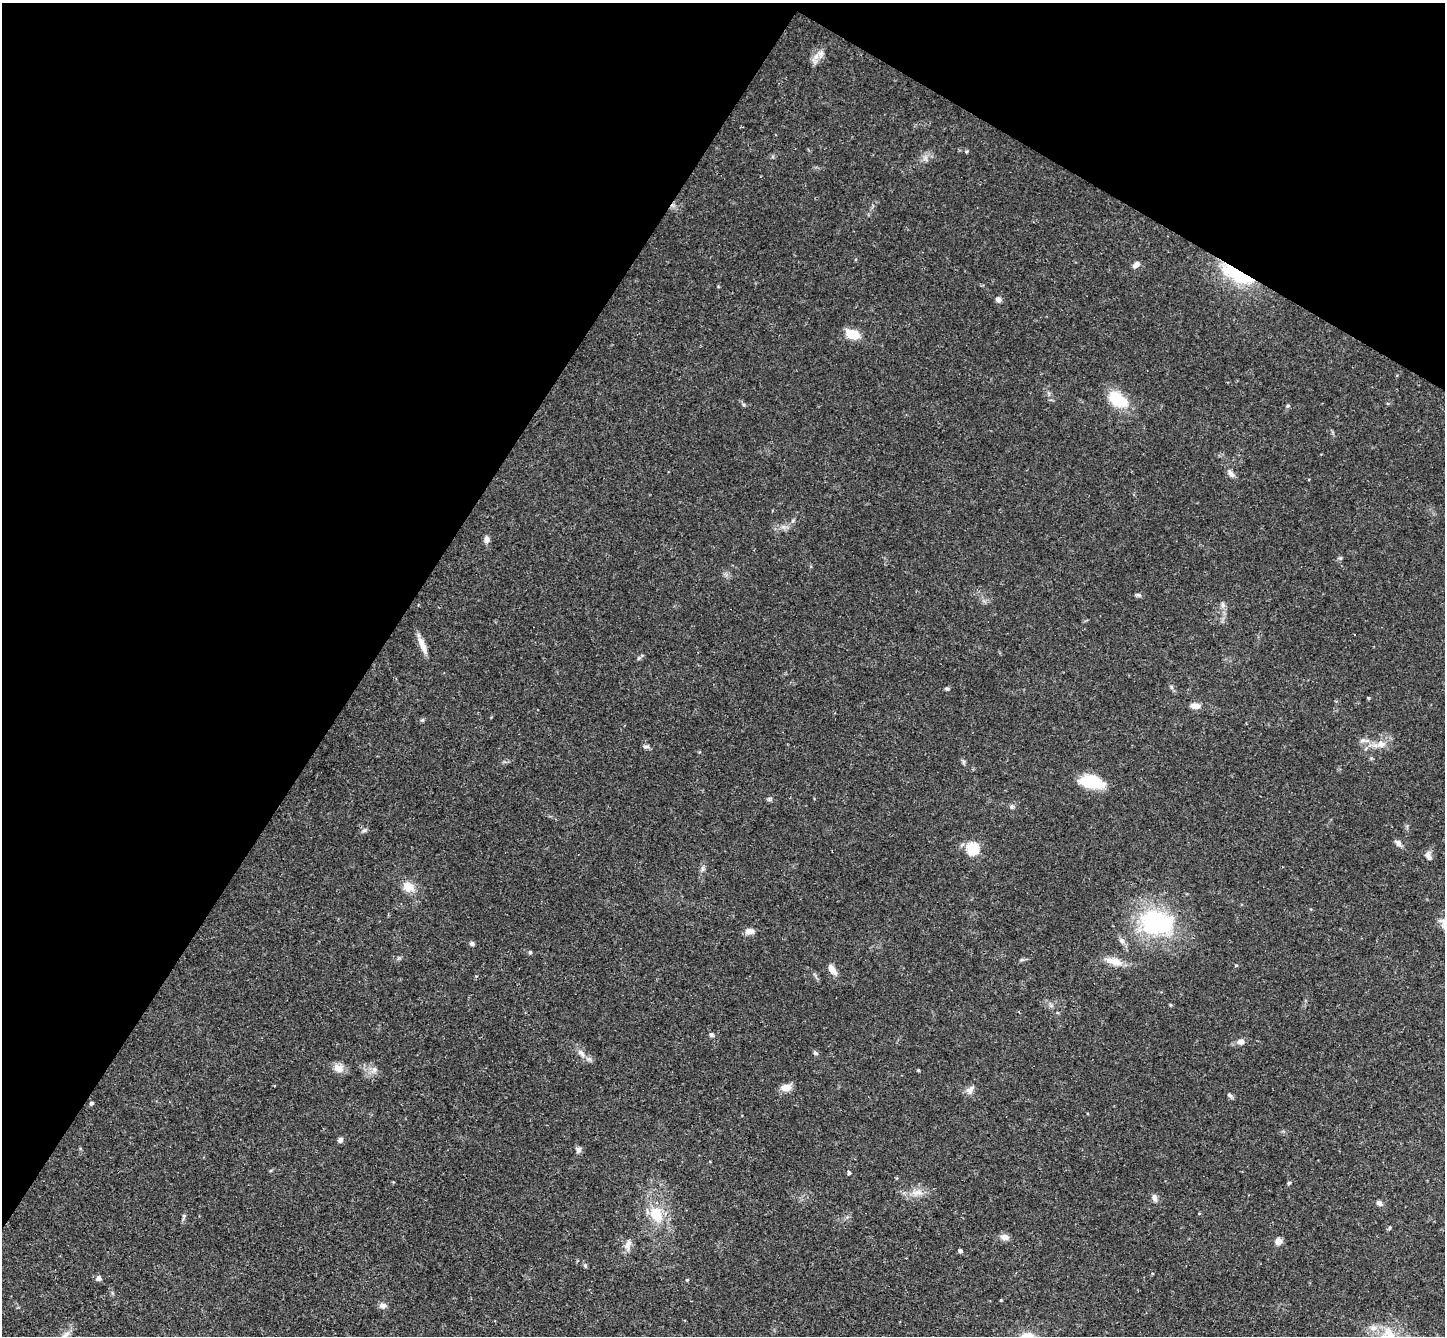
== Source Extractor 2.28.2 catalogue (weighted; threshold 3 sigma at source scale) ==
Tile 2 of 4 x 4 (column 2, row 1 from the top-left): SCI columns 1482-2924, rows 4341-5674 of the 5846 x 5873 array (HDU 1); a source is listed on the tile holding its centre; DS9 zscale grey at full resolution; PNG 1447 x 1338 px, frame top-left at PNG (2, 3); no overlay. Shown black and unused: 32% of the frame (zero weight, under 3 of 4 exposures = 6% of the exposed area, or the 3 px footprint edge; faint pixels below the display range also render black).
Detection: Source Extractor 2.28.2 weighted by HDU 2 'WHT'; one run over the whole footprint, this tile lists its part. Background 0.0589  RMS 0.0036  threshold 0.0164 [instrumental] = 3 sigma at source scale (4.5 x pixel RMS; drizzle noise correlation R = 1.50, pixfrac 1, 0.05/0.05 arcsec/px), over >= 5 px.
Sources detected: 68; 2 inside a brighter object's white glare — not listed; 1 inside a brighter listed object's ellipse — not listed separately; the other 65 listed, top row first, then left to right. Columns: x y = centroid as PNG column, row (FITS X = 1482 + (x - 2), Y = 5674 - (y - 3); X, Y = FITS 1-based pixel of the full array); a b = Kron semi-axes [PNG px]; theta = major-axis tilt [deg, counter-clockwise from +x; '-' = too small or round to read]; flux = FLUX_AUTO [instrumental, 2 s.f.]
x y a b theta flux
821 54 12 6 66 2
1136 264 8 6 38 1.7
1236 274 44 13 -28 22
998 299 7 6 - 1.2
853 334 14 9 -21 7.2
1120 401 22 15 -14 9.4
1231 473 11 6 -54 1.6
486 539 9 6 88 1.5
1340 558 6 5 - 0.57
1138 595 8 5 -19 0.66
1223 605 9 5 -84 1.1
1355 635 2 2 - 0.26
423 646 21 8 -71 3.3
947 689 5 5 - 0.55
1368 698 4 3 - 0.47
1195 706 14 7 -6 2.1
1381 744 12 11 - 3.1
646 746 9 5 0 0.93
963 761 7 4 -72 0.62
1092 782 29 14 -12 11
1012 806 7 6 - 0.76
364 830 7 4 19 0.68
1398 843 9 6 -42 1.5
972 848 6 6 - 33
1429 857 11 6 -55 1.6
702 869 7 4 90 0.81
408 887 14 11 -40 4.5
1444 922 17 9 -20 2.4
1156 923 42 33 1 39
750 931 11 7 12 2.1
472 943 6 5 - 0.8
530 952 4 4 - 0.65
1022 960 6 4 -18 0.51
1114 961 23 9 -15 4.5
1236 965 4 4 - 0.38
832 969 13 7 -57 2.8
1170 1005 4 4 - 0.39
1051 1006 7 4 17 0.7
711 1035 6 6 - 0.72
1240 1042 11 7 7 1.6
581 1053 13 5 -49 1.7
815 1053 6 5 - 0.69
338 1068 14 11 -21 3
374 1069 7 6 - 1.2
918 1070 4 3 - 0.4
786 1087 10 7 5 3.8
970 1090 12 8 55 1.9
1229 1095 7 5 -34 0.84
91 1103 4 4 - 0.79
340 1140 6 5 - 1.2
578 1150 8 6 73 1.3
849 1173 4 4 - 0.78
1289 1183 4 4 - 0.6
917 1192 16 8 6 3.3
1155 1198 10 6 -75 1.3
1379 1203 8 6 -42 1.1
656 1214 20 16 -64 9.8
1004 1237 11 8 -13 2
1278 1241 8 7 - 2.2
628 1245 14 7 74 2.3
960 1251 4 4 - 1
585 1266 6 5 - 0.57
99 1278 7 7 - 1.3
1001 1300 3 3 - 0.34
382 1306 9 7 -6 1.4
Overlapping masked pixels (flux is a lower limit): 1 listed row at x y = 1236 274
Isophote crosses this tile's border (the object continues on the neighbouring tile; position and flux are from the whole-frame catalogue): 1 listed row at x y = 1444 922